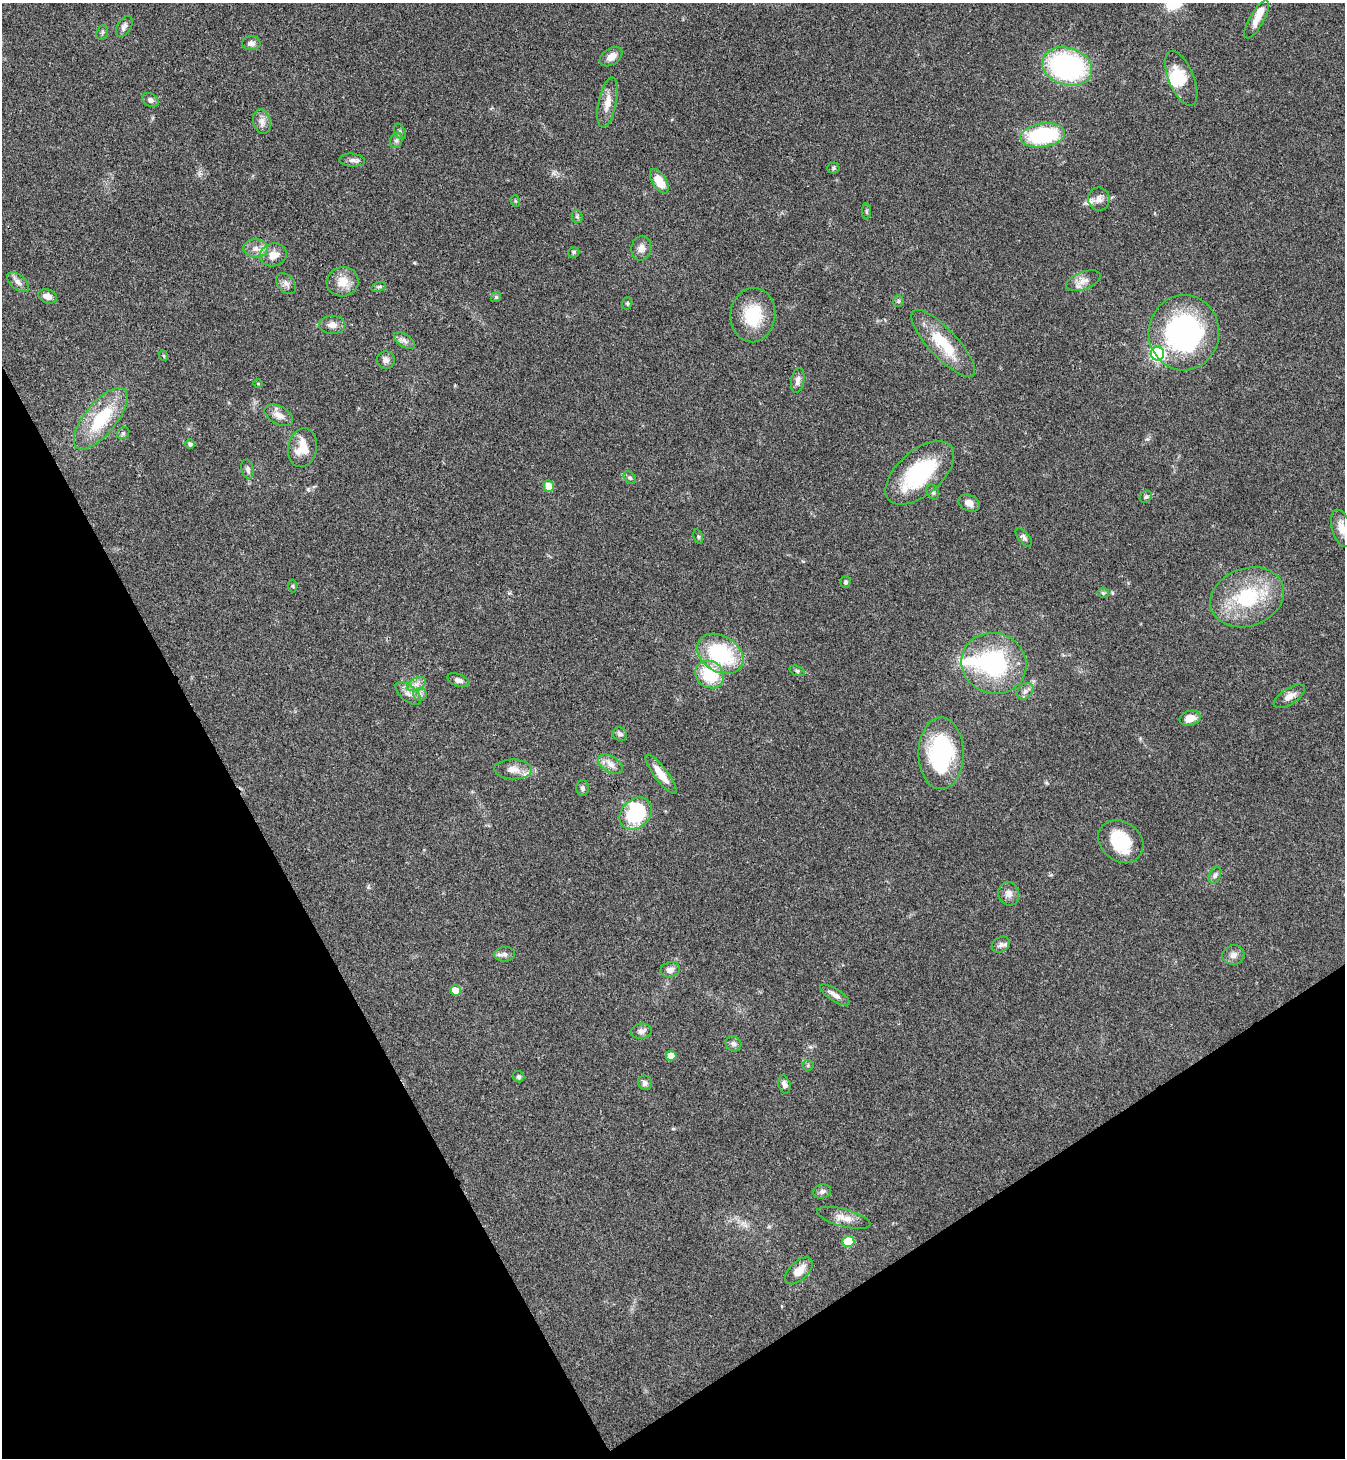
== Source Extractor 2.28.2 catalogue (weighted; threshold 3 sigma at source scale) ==
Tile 14 of 4 x 4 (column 2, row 4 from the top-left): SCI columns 1639-2981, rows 3-1458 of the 5825 x 5833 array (HDU 1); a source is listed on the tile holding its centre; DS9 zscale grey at full resolution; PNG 1347 x 1460 px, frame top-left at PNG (2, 3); each listed source drawn as its Kron ellipse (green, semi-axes under 4 px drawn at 4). Shown black and unused: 26% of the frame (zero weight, under 3 of 4 exposures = <1% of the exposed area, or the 3 px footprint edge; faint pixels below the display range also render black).
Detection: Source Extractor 2.28.2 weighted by HDU 2 'WHT'; one run over the whole footprint, this tile lists its part. Background 0.062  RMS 0.0053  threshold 0.024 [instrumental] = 3 sigma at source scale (4.5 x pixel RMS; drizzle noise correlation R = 1.50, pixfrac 1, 0.05/0.05 arcsec/px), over >= 5 px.
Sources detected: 109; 4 inside a brighter object's white glare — neither listed nor drawn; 5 inside a brighter listed object's ellipse — not listed separately; the other 100 listed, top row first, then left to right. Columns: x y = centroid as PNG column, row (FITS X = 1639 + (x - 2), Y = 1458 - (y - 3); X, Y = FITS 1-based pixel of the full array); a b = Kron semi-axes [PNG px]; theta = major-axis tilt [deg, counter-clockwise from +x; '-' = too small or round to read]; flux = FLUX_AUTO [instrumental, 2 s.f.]
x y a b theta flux
1257 20 21 7 60 6.1
124 26 11 6 58 2.2
102 32 7 5 70 1.1
251 43 9 7 1 2.3
611 57 12 8 34 3.9
1067 66 25 18 -16 91
1181 78 29 12 -67 12
150 100 9 6 -32 1.7
608 102 25 9 78 6.3
262 121 12 9 -74 3.3
400 132 8 5 -63 1.2
1042 135 22 11 8 49
396 140 8 6 67 1.6
352 160 13 6 -4 2.2
833 168 6 5 - 0.95
659 181 14 7 -57 9.6
1099 199 11 11 - 3.3
515 201 6 3 -70 0.62
866 211 8 4 -90 0.87
577 217 6 5 - 1
256 248 12 9 -4 4.2
641 248 12 10 79 3.6
574 252 6 5 - 1.1
273 255 13 11 19 6.3
1083 281 18 8 21 4.4
18 282 13 7 -41 2.9
343 282 16 14 12 7.5
286 283 12 8 -50 2.7
379 287 7 4 19 0.86
47 296 10 7 -24 3.4
496 297 5 4 - 0.79
898 301 6 5 - 0.97
627 303 6 5 - 0.77
753 315 27 22 84 21
332 325 13 9 -2 4
1184 333 38 35 86 100
404 341 12 6 -35 2.3
943 343 44 14 -47 22
1157 354 7 6 - 100
164 356 5 3 - 0.56
386 360 9 8 - 2.3
798 380 13 6 80 2.7
258 383 5 3 - 0.44
279 415 15 9 -29 4.6
101 419 38 15 51 30
123 433 6 5 - 1.1
190 444 5 4 - 1.5
302 448 19 14 79 11
248 469 10 6 -75 1.7
920 473 41 22 41 44
630 477 7 5 -48 1.1
549 486 6 5 - 9.5
933 492 8 5 -62 1.4
1146 497 6 5 - 1.2
969 503 11 8 -25 3.6
1341 528 19 9 -75 5.5
698 537 7 4 -70 0.81
1024 537 11 5 -50 1.5
845 582 6 5 - 1.2
293 586 6 4 -88 0.64
1103 593 5 5 - 0.82
1247 597 38 29 20 39
720 654 25 18 -32 45
994 663 33 30 -19 58
797 671 8 5 -21 1.1
710 674 15 13 -37 23
458 680 11 6 -19 2.7
416 684 10 6 26 2.6
1025 691 9 7 45 2
408 693 15 8 -39 3.4
420 694 7 6 - 1.5
1289 696 18 8 33 4
1190 718 11 7 14 6
620 734 7 6 - 1.5
941 753 36 22 90 54
610 764 14 8 -30 4
513 769 19 10 -2 5
661 774 24 7 -53 8.2
583 788 8 6 90 1.5
636 814 18 14 43 38
1121 842 24 19 -37 23
1215 875 9 5 70 1.5
1009 894 12 10 -71 3.4
1001 945 9 7 35 2
505 954 10 7 0 2.1
1233 955 11 9 15 2.9
670 970 10 7 19 2.9
455 990 5 5 - 6.9
835 995 17 6 -32 3
641 1031 10 7 8 2.3
733 1044 8 7 - 1.8
671 1056 5 5 - 7.3
808 1065 5 5 - 0.81
519 1077 6 5 - 1
645 1083 7 7 - 1.8
784 1084 9 6 -74 2.2
822 1191 9 7 16 1.7
844 1218 27 8 -15 5.6
848 1241 6 5 - 19
799 1271 17 9 44 6.4
Isophote crosses this tile's border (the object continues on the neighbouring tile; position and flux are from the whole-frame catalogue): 1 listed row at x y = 1341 528